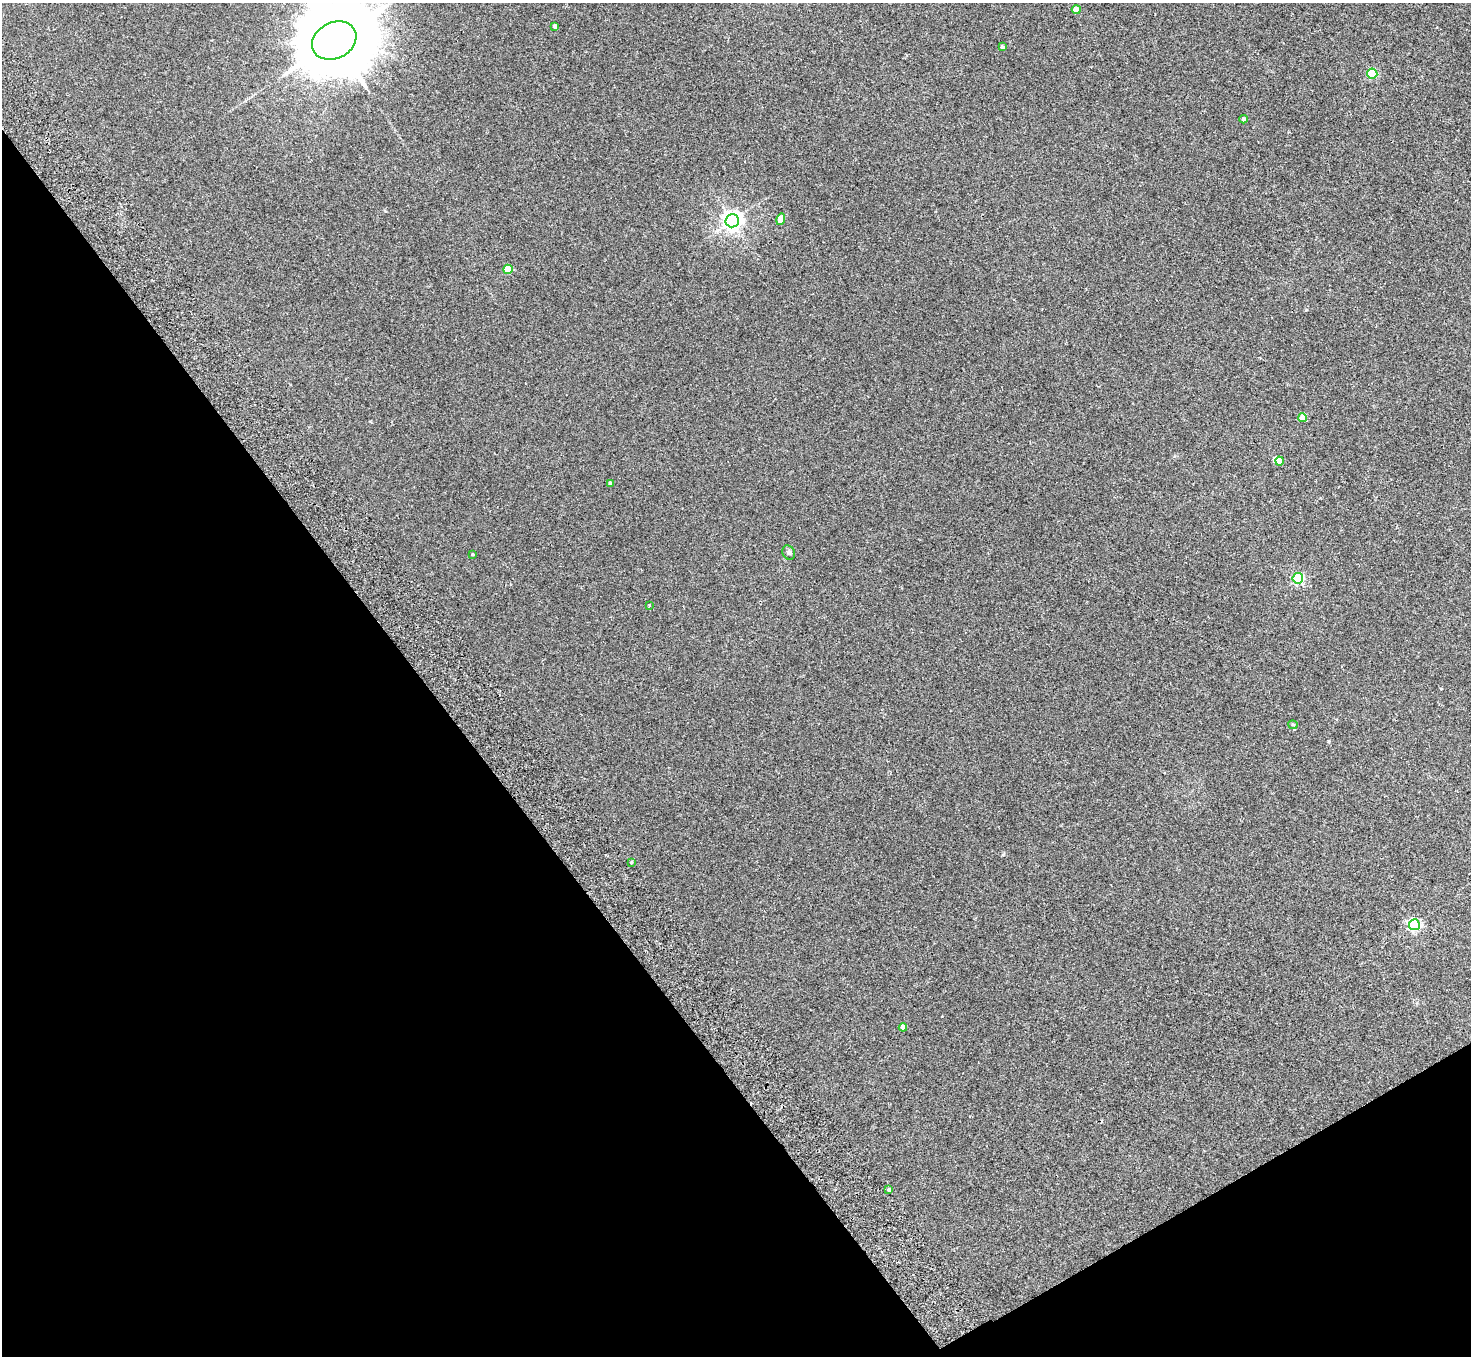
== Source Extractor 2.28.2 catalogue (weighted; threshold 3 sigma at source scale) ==
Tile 14 of 4 x 4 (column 2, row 4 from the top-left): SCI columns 1523-2991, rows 334-1687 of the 5980 x 5944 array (HDU 1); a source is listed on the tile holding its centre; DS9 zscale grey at full resolution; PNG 1473 x 1358 px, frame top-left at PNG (2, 3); each listed source drawn as its Kron ellipse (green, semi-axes under 4 px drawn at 4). Shown black and unused: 33% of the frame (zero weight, under 2 of 3 exposures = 3% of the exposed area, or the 3 px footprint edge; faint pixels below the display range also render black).
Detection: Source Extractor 2.28.2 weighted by HDU 2 'WHT'; one run over the whole footprint, this tile lists its part. Background 0.0219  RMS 0.0068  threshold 0.0305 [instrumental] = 3 sigma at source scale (4.5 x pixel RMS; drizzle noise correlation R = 1.50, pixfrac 1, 0.05/0.05 arcsec/px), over >= 5 px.
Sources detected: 22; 1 inside a brighter object's white glare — neither listed nor drawn; the other 21 listed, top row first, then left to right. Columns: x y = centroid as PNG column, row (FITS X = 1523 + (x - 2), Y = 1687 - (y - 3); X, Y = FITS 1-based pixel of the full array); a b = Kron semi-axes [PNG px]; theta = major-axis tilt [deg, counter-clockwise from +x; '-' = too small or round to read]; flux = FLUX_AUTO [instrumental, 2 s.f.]
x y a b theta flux
1076 10 4 4 - 8.8
555 26 4 4 - 2.2
334 40 23 18 26 9300
1002 47 4 3 - 1.1
1372 73 5 5 - 44
1244 119 4 4 - 1.4
781 219 6 4 74 8.2
732 221 7 6 - 330
508 269 5 4 - 14
1303 418 4 4 - 6.8
1279 461 4 4 - 6.6
610 483 4 4 - 1.4
789 553 7 6 - 1.4
472 554 4 3 - 0.58
1298 578 5 5 - 59
649 605 3 3 - 0.55
1293 725 4 4 - 0.75
631 862 3 3 - 0.84
1414 925 5 5 - 100
903 1027 4 4 - 4.3
889 1190 4 4 - 1.5
Isophote crosses this tile's border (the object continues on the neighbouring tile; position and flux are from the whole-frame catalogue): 1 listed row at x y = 334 40